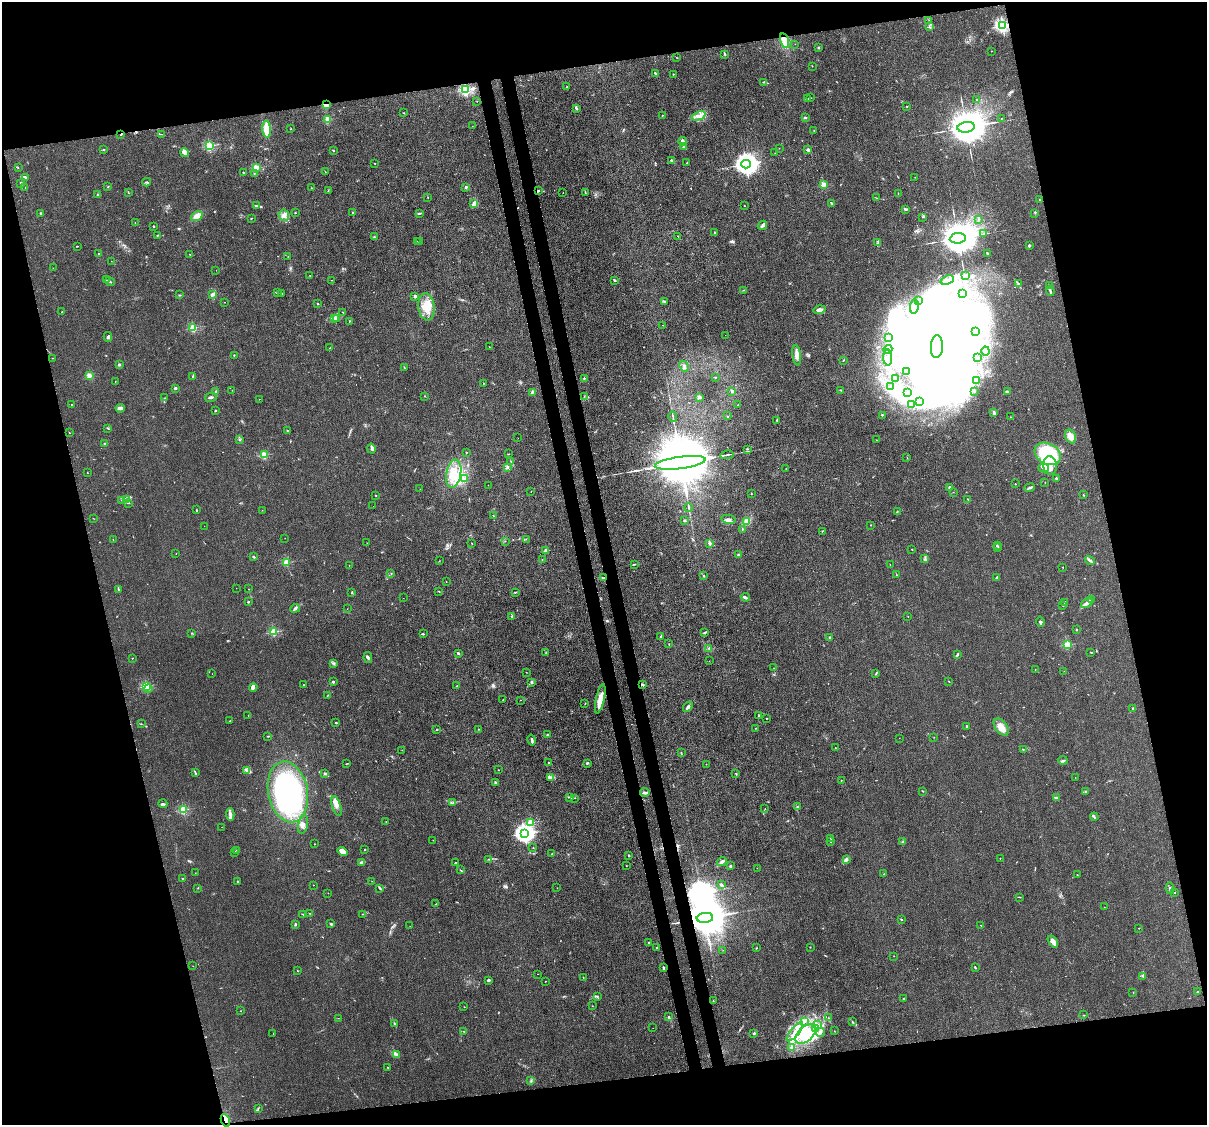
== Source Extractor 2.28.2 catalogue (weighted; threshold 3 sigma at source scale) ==
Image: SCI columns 92-4911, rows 266-4754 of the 5001 x 4906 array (HDU 1 of 3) = the unmasked area's bounding box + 8 px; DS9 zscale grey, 4 x 4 block average (1 PNG px = mean of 4 x 4 image px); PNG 1209 x 1127 px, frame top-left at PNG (2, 2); each listed source drawn as its Kron ellipse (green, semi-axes under 4 px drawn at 4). Shown black and unused: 28% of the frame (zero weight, under 3 of 4 exposures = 7% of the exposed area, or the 3 px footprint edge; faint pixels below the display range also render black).
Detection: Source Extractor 2.28.2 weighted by HDU 2 'WHT'. Background 0.0268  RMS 0.0028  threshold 0.0128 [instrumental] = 3 sigma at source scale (4.5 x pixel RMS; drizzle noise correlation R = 1.50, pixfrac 1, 0.05/0.05 arcsec/px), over >= 5 px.
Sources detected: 685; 4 too faint to see at this stretch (4 x 4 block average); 136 inside a brighter object's white glare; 4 cosmic-ray / hot-pixel residue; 5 long thin detections or spike segments (spike, bleed or trail) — neither listed nor drawn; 17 coinciding with a brighter row at this scale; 33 inside a brighter listed object's ellipse — not listed separately; the other 486 listed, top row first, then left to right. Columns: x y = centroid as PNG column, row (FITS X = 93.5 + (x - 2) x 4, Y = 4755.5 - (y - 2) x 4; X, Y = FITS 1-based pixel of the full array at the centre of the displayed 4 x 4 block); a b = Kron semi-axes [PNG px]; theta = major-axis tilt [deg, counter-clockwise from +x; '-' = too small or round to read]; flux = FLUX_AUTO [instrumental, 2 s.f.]
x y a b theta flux
929 20 2 2 - 0.75
1002 26 2 2 - 370
929 27 3 2 - 1.2
784 41 7 4 -74 14
795 44 2 2 - 0.28
818 48 2 2 - 1.2
991 51 2 2 - 0.54
725 54 3 2 - 2.1
677 58 2 2 - 0.55
812 66 2 2 - 0.41
655 73 2 2 - 2.1
673 74 2 2 - 1
764 82 3 2 - 1.8
567 87 2 2 - 0.73
466 90 2 2 - 240
807 98 3 2 - 1.7
811 98 2 2 - 0.56
977 99 2 2 - 0.93
477 101 2 2 - 0.41
327 105 3 3 - 4.1
907 106 2 2 - 0.68
576 108 4 2 - 2.9
404 113 2 2 - 0.86
662 115 2 2 - 0.71
699 116 7 4 22 8.6
805 118 3 2 - 1.8
1002 118 2 2 - 0.54
328 120 2 2 - 49
472 126 2 2 - 0.38
966 127 8 5 8 8500
267 129 8 3 -87 39
291 129 2 2 - 0.51
814 130 2 2 - 0.73
161 134 4 2 - 0.79
121 135 3 2 - 0.99
683 141 4 2 - 6.4
209 146 2 2 - 140
683 147 2 2 - 2.4
779 148 2 2 - 0.29
103 150 2 2 - 1.2
333 150 3 2 - 0.93
808 150 3 3 - 3.3
184 153 4 4 - 8.1
775 153 2 2 - 0.38
671 160 3 2 - 1.6
375 163 2 2 - 1.3
687 163 2 2 - 1.1
746 164 4 4 - 1800
18 168 2 2 - 0.44
256 168 2 2 - 77
243 172 2 2 - 1.4
325 172 2 2 - 0.36
254 174 2 2 - 0.86
25 177 4 2 - 2
915 177 2 2 - 0.58
147 182 4 2 - 1.8
21 183 2 2 - 4.7
824 184 2 2 - 55
25 187 2 2 - 0.36
108 187 2 2 - 0.76
466 187 2 2 - 6.4
311 188 2 2 - 1.1
328 190 2 2 - 0.69
539 190 2 2 - 1.1
128 192 3 2 - 0.91
563 192 2 2 - 0.38
585 192 2 2 - 1
898 193 2 2 - 0.51
98 195 3 2 - 1.9
428 197 2 2 - 0.61
876 198 2 2 - 0.65
1040 200 2 2 - 0.82
832 203 3 2 - 1.7
474 204 4 3 - 8
256 206 3 2 - 1.7
744 206 2 2 - 0.97
905 209 3 2 - 2.7
41 213 3 2 - 2.5
295 213 2 2 - 0.96
353 213 2 2 - 2.3
420 213 3 2 - 1.4
1035 213 2 2 - 0.55
284 215 6 5 - 7.9
197 216 6 4 36 12
923 217 2 2 - 0.52
251 218 2 2 - 0.84
979 220 3 2 - 0.95
135 223 2 2 - 0.5
762 225 5 3 - 4.7
153 226 2 2 - 5.7
715 232 2 2 - 2.1
984 234 2 2 - 0.89
158 235 4 2 - 1.8
678 236 2 2 - 0.88
374 237 2 2 - 1.7
958 238 8 5 7 7600
417 241 2 2 - 0.32
419 242 2 2 - 0.88
877 243 2 2 - 0.98
1029 245 3 2 - 2.3
77 246 3 2 - 0.92
99 253 2 2 - 1.6
988 253 3 2 - 0.91
190 254 2 2 - 1.4
288 256 2 2 - 0.5
111 261 2 2 - 0.33
53 268 2 2 - 0.38
216 270 2 2 - 0.23
965 275 4 3 - 2.9
310 276 2 2 - 1.9
106 280 2 2 - 0.52
332 280 2 2 - 0.7
615 280 3 2 - 1.4
947 280 7 3 21 5.1
110 281 5 2 - 1.9
1018 283 3 2 - 1.1
1049 286 3 2 - 1.9
744 290 2 2 - 0.81
1050 291 5 2 - 2.3
277 293 2 2 - 0.92
282 293 2 2 - 1.3
963 293 3 2 - 1.8
213 294 2 2 - 4.1
180 295 2 2 - 1.1
415 296 2 2 - 18
919 300 2 2 - 1.2
665 301 2 2 - 0.9
224 302 2 2 - 0.36
318 304 2 2 - 1.6
426 307 13 8 -83 27
914 307 7 4 82 8.9
819 310 6 3 15 8.2
62 312 2 2 - 0.68
343 313 3 2 - 0.63
334 319 2 2 - 1.2
337 319 2 2 - 1.7
349 321 2 2 - 1.1
663 325 2 2 - 0.45
193 328 2 2 - 95
975 332 2 2 - 0.52
725 335 2 2 - 0.53
108 337 5 3 - 3.3
889 337 4 2 - 4.9
489 347 2 2 - 0.44
937 347 11 6 87 200
330 348 2 2 - 0.65
888 349 5 2 - 2.8
985 351 4 3 - 3.3
234 355 2 2 - 0.97
797 355 10 3 -82 8.6
53 358 2 2 - 0.4
888 358 8 3 -88 6.2
978 358 2 2 - 0.56
843 360 2 2 - 0.93
119 365 2 2 - 8.9
684 366 6 2 -66 3.1
404 367 3 2 - 0.91
907 372 2 2 - 0.62
89 376 4 3 - 5.2
192 377 3 2 - 1
716 377 2 2 - 0.45
584 378 2 2 - 0.99
895 379 2 2 - 0.92
976 381 3 3 - 1.7
115 382 2 2 - 0.49
483 383 2 2 - 0.96
891 387 2 2 - 1
175 388 2 2 - 15
232 390 2 2 - 0.32
841 390 3 2 - 1.4
732 391 3 3 - 2.5
974 391 2 2 - 0.91
1008 391 4 2 - 1.6
215 392 4 2 - 1.6
532 392 3 2 - 2.3
907 393 2 2 - 0.78
424 396 2 2 - 0.79
584 396 2 2 - 0.61
211 397 6 2 14 3
699 397 2 2 - 34
165 398 2 2 - 0.69
259 399 2 2 - 0.38
920 402 3 2 - 3.3
71 404 2 2 - 1.9
738 405 2 2 - 1.1
911 405 2 2 - 0.76
120 408 4 2 - 8
215 410 2 2 - 1.3
994 413 3 2 - 5.6
882 415 2 2 - 0.94
727 416 2 2 - 0.81
673 417 5 2 - 1.8
1010 417 2 2 - 0.41
777 420 3 2 - 1.3
107 428 4 2 - 1.1
287 431 2 2 - 0.97
69 433 2 2 - 0.52
1071 436 7 5 -65 13
518 438 2 2 - 0.2
239 440 2 2 - 0.66
876 440 2 2 - 0.42
105 444 2 2 - 0.64
371 449 5 3 - 3.5
747 449 2 2 - 0.94
466 452 2 2 - 0.97
508 454 3 2 - 0.63
1048 454 14 10 -31 95
264 455 2 2 - 87
727 455 7 2 8 3.1
907 458 2 2 - 0.56
511 461 2 2 - 0.83
680 463 25 6 8 39000
1050 465 9 6 -84 18
507 467 4 2 - 2.3
786 468 2 2 - 0.32
1044 468 5 3 - 5.6
87 473 2 2 - 1
454 474 14 7 80 32
1056 478 2 2 - 10
464 479 2 2 - 0.99
1045 482 2 2 - 0.41
1015 484 2 2 - 0.71
488 485 2 2 - 0.84
949 487 2 2 - 10
1029 488 5 2 - 3.2
420 489 2 2 - 0.54
531 491 2 2 - 0.5
953 492 2 2 - 0.51
751 494 2 2 - 0.57
376 495 2 2 - 0.96
1083 495 2 2 - 1
968 499 3 2 - 1.2
122 500 2 2 - 0.62
127 500 4 2 - 2.7
129 503 2 2 - 0.72
373 506 2 2 - 0.33
688 508 4 2 - 1.8
196 510 2 2 - 1.2
262 510 2 2 - 0.31
897 512 2 2 - 0.66
493 516 2 2 - 0.84
93 518 2 2 - 0.42
729 519 7 4 -11 5.4
685 521 2 2 - 2.3
747 521 2 2 - 1.9
871 525 2 2 - 0.6
204 526 2 2 - 0.24
742 529 2 2 - 0.97
822 531 2 2 - 0.56
285 538 2 2 - 0.29
526 539 2 2 - 0.68
113 540 2 2 - 0.49
505 541 2 2 - 0.51
367 543 2 2 - 0.41
472 543 2 2 - 0.63
710 543 3 2 - 3
997 545 2 2 - 0.63
998 548 2 2 - 1.1
912 549 2 2 - 2.2
546 551 2 2 - 33
176 554 2 2 - 1
738 555 2 2 - 1.4
254 557 3 2 - 1.4
924 559 2 2 - 1.1
542 560 2 2 - 0.43
439 561 2 2 - 0.37
1090 561 5 2 - 3.5
286 562 2 2 - 79
634 564 3 2 - 0.79
349 565 2 2 - 0.62
890 565 2 2 - 0.5
1063 567 2 2 - 0.64
391 573 2 2 - 0.86
897 575 2 2 - 0.39
704 576 2 2 - 1.1
997 577 3 2 - 1.1
604 578 2 2 - 1.3
446 582 2 2 - 0.38
236 588 2 2 - 0.5
248 589 2 2 - 0.31
119 590 2 2 - 1.5
439 592 2 2 - 0.59
515 592 3 2 - 1.3
352 593 2 2 - 0.8
745 597 5 3 - 3.2
403 598 2 2 - 0.24
1092 599 2 2 - 0.83
248 602 2 2 - 2.1
1065 603 3 2 - 2.6
1087 603 6 3 31 6
1063 606 2 2 - 0.43
295 608 5 3 - 3.5
347 609 2 2 - 0.28
512 616 3 2 - 1.1
908 616 2 2 - 1
1040 622 5 3 - 2.6
1076 630 2 2 - 3.5
274 632 2 2 - 110
705 632 3 2 - 2.4
192 633 2 2 - 1
423 634 2 2 - 1
661 636 3 2 - 1.6
830 638 2 2 - 9.4
669 644 2 2 - 0.65
1067 645 2 2 - 93
709 648 3 2 - 1.1
546 652 2 2 - 0.8
1091 652 2 2 - 0.95
458 653 2 2 - 3.1
957 655 3 2 - 3.1
368 657 5 2 - 2.6
132 658 2 2 - 0.58
709 661 2 2 - 0.3
333 663 3 2 - 1.4
774 668 2 2 - 0.48
1035 669 2 2 - 0.47
1064 671 2 2 - 0.32
526 672 2 2 - 0.48
876 673 4 2 - 1.4
212 674 2 2 - 0.24
948 681 2 2 - 0.78
333 682 2 2 - 11
531 682 4 2 - 2.4
642 684 3 2 - 1.7
304 685 3 2 - 0.66
146 686 2 2 - 140
457 686 2 2 - 1.6
253 688 4 3 - 3.6
149 689 3 2 - 2.1
327 696 4 2 - 1
600 699 15 3 77 25
503 700 2 2 - 0.8
520 700 2 2 - 0.33
585 703 2 2 - 0.58
688 707 6 3 50 4
1133 708 2 2 - 1.3
248 716 2 2 - 0.4
759 716 2 2 - 1.2
766 718 2 2 - 0.52
230 721 2 2 - 1.5
336 723 2 2 - 2.9
141 724 3 2 - 0.7
966 726 2 2 - 7.1
1001 727 10 5 -54 15
755 728 2 2 - 0.61
478 729 2 2 - 0.69
436 730 2 2 - 0.87
548 735 2 2 - 0.99
268 736 2 2 - 0.67
934 737 2 2 - 0.38
899 738 2 2 - 0.28
532 740 5 2 - 4.5
835 748 2 2 - 0.52
1023 749 2 2 - 0.74
402 750 2 2 - 0.51
681 753 2 2 - 0.87
1063 760 5 2 - 2.8
548 762 2 2 - 1.1
587 763 4 2 - 2.1
346 764 2 2 - 0.59
706 764 2 2 - 0.65
498 770 2 2 - 1.2
247 771 3 2 - 2
195 773 3 2 - 1.7
324 773 2 2 - 1.4
736 773 3 2 - 0.94
1075 777 2 2 - 0.37
550 778 3 2 - 1.3
841 780 2 2 - 1.4
495 782 3 2 - 1.3
923 791 2 2 - 0.6
288 792 31 19 -79 280
645 792 5 3 - 2.9
1085 792 2 2 - 1.5
1056 797 4 2 - 2.1
570 798 3 2 - 2
574 798 2 2 - 0.68
453 803 2 2 - 0.83
163 804 4 3 - 2.5
336 806 10 4 -73 8.7
797 806 2 2 - 1.2
765 809 2 2 - 0.42
183 810 2 2 - 130
230 814 6 3 -87 5.4
1094 817 4 2 - 1.9
386 821 2 2 - 0.43
531 822 2 2 - 80
303 824 9 5 78 7.3
222 827 2 2 - 0.33
524 833 3 3 - 850
831 838 3 2 - 1.2
433 840 2 2 - 0.33
903 841 2 2 - 0.87
831 842 2 2 - 1.3
314 844 2 2 - 0.58
533 848 2 2 - 1.7
237 850 2 2 - 0.73
365 850 2 2 - 2.4
235 852 3 2 - 0.7
343 852 5 3 - 13
552 854 2 2 - 0.77
629 855 3 2 - 1.3
1000 858 2 2 - 0.91
488 859 2 2 - 0.87
846 860 3 2 - 2.6
722 861 5 3 - 4.5
362 862 3 2 - 5
455 862 2 2 - 0.65
626 866 2 2 - 0.58
730 866 3 2 - 2
757 868 2 2 - 0.39
460 870 2 2 - 0.87
195 873 2 2 - 0.3
884 874 2 2 - 0.51
1077 875 2 2 - 0.82
183 878 2 2 - 1.5
237 881 3 2 - 0.85
372 881 2 2 - 0.33
313 885 2 2 - 0.47
721 885 3 3 - 3.7
198 888 2 2 - 0.58
380 888 4 2 - 1.9
557 888 2 2 - 0.42
1170 888 5 2 - 2.7
328 893 2 2 - 0.36
1175 893 2 2 - 0.61
1019 897 2 2 - 0.64
436 904 4 2 - 1.1
1104 907 2 2 - 0.24
309 913 2 2 - 0.44
302 914 4 2 - 1
362 914 2 2 - 0.9
705 918 8 5 5 10000
901 919 3 2 - 1.4
295 924 3 2 - 1.8
331 924 3 2 - 2.1
981 925 2 2 - 0.83
410 926 2 2 - 0.2
1139 928 2 2 - 0.75
1053 941 7 3 -54 8.4
649 943 2 2 - 2.2
657 947 2 2 - 1.3
810 947 2 2 - 0.67
757 948 2 2 - 0.43
723 950 2 2 - 0.36
894 956 2 2 - 0.33
193 966 2 2 - 0.37
663 967 4 2 - 1.7
975 968 3 2 - 1.4
297 971 3 2 - 0.98
537 974 2 2 - 0.44
583 977 2 2 - 0.58
1143 977 3 2 - 1.1
488 980 3 2 - 2.5
545 981 2 2 - 0.48
1197 992 2 2 - 1.1
1133 993 2 2 - 0.46
597 996 3 2 - 1.6
904 999 3 2 - 1.7
713 1001 2 2 - 0.89
592 1006 2 2 - 0.42
464 1007 2 2 - 0.51
241 1011 2 2 - 0.57
1083 1015 2 2 - 0.75
669 1016 2 2 - 0.53
338 1018 2 2 - 0.32
828 1018 3 2 - 1
805 1021 2 2 - 1
852 1022 3 2 - 0.74
394 1024 3 2 - 1.4
818 1025 3 2 - 2.2
653 1028 2 2 - 0.26
816 1028 3 2 - 3
464 1031 2 2 - 0.6
834 1031 2 2 - 0.48
795 1032 12 3 52 13
820 1032 4 2 - 2.9
273 1033 2 2 - 0.88
754 1033 2 2 - 3.7
806 1034 12 7 43 43
791 1048 2 2 - 1.6
396 1055 2 2 - 0.92
387 1067 2 2 - 1.1
531 1081 3 2 - 1.4
258 1108 2 2 - 0.97
225 1120 6 3 -66 8.1
Overlapping masked pixels (flux is a lower limit): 7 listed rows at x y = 1002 26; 327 105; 121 135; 604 578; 642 684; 705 918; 225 1120
Diffuse or blended objects may show on this block-average render without a row.